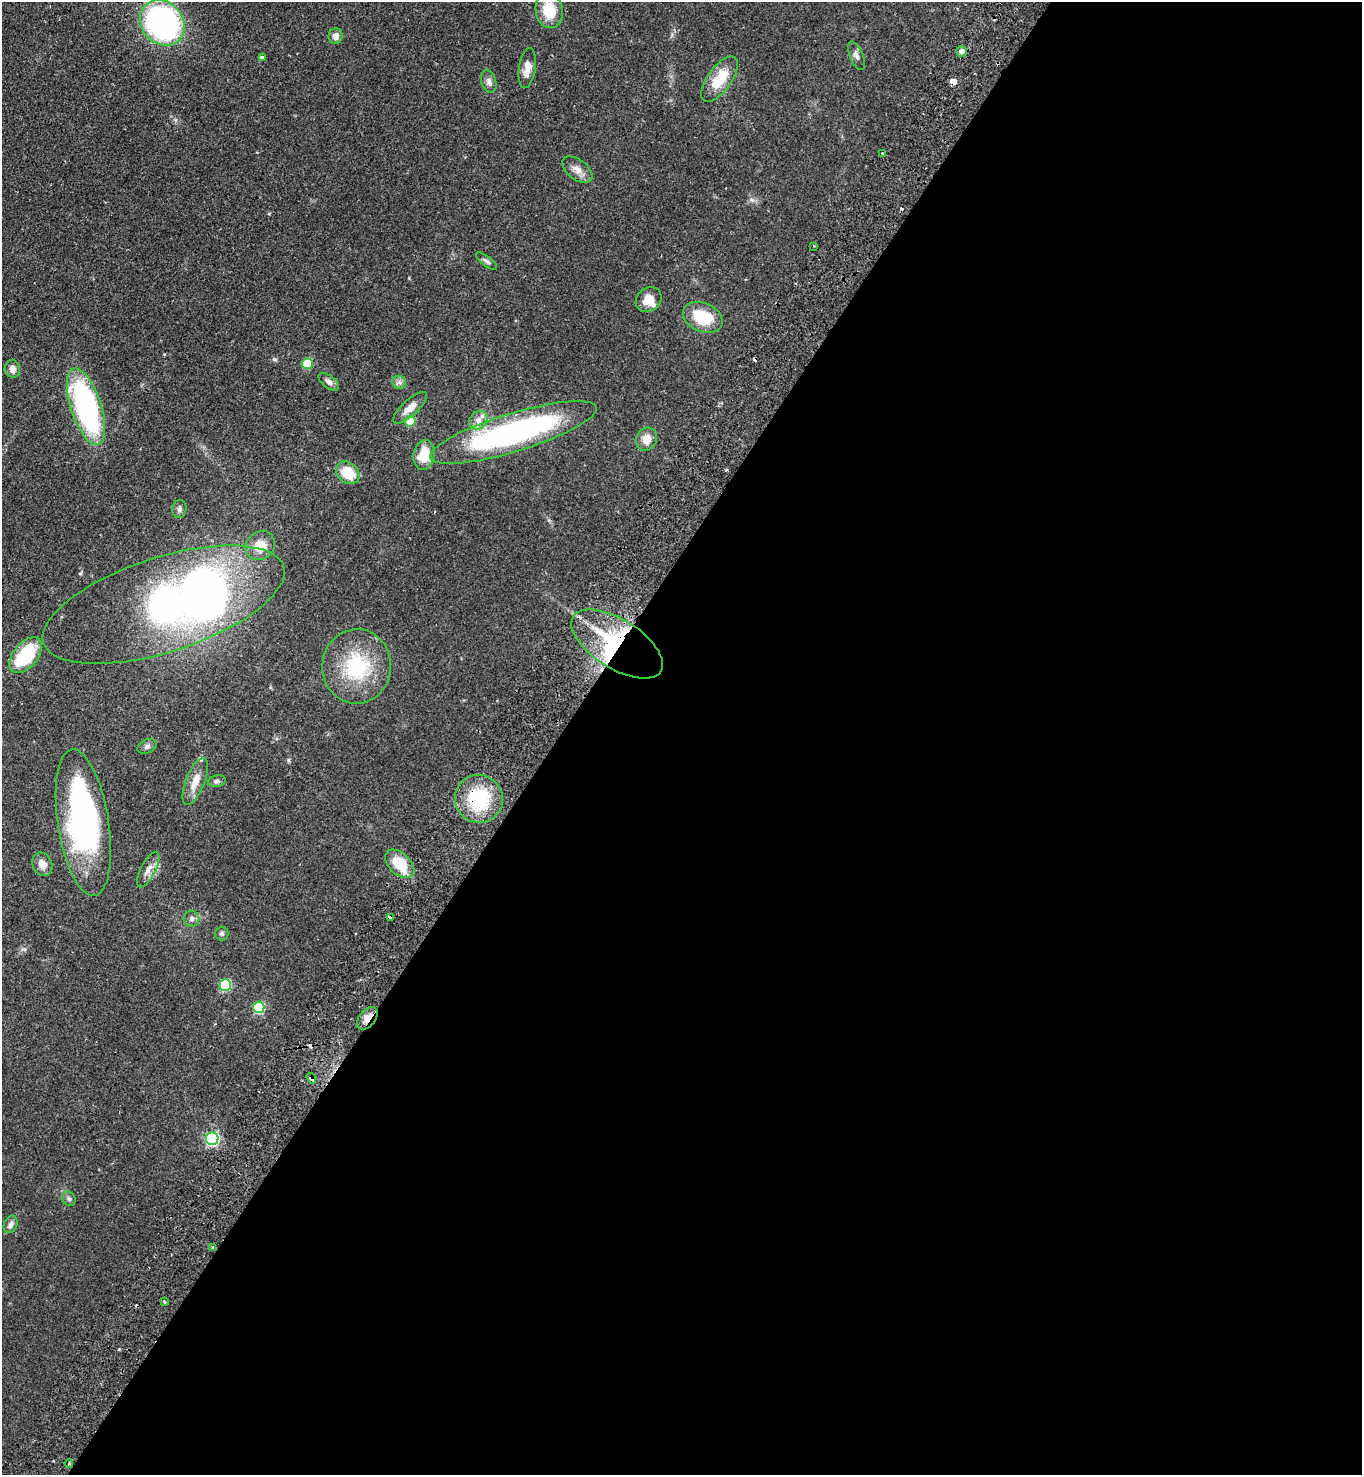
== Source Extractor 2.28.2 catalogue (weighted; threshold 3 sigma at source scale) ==
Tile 12 of 4 x 4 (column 4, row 3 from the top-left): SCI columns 4439-5798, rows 1523-2995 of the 6019 x 5989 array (HDU 1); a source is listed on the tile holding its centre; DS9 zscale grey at full resolution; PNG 1364 x 1477 px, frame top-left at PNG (2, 2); each listed source drawn as its Kron ellipse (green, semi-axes under 4 px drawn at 4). Shown black and unused: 59% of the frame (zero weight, under 2 of 3 exposures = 4% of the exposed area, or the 3 px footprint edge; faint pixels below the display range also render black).
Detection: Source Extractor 2.28.2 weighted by HDU 2 'WHT'; one run over the whole footprint, this tile lists its part. Background 0.0484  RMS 0.0055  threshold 0.0247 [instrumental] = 3 sigma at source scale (4.5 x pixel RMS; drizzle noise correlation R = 1.50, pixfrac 1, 0.05/0.05 arcsec/px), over >= 5 px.
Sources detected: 66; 3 inside a brighter object's white glare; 6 cosmic-ray / hot-pixel residue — neither listed nor drawn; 3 inside a brighter listed object's ellipse — not listed separately; the other 54 listed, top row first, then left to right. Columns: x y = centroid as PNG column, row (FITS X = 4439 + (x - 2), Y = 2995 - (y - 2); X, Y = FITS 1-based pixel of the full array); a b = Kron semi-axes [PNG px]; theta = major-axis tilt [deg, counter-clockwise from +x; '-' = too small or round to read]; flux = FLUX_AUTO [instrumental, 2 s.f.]
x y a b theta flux
549 10 18 13 -80 15
162 23 24 20 -48 130
336 36 8 7 - 3.5
961 51 5 5 - 2.4
856 56 15 6 -67 2.5
263 58 4 3 - 3
527 68 20 8 81 5
719 79 26 12 54 16
489 81 12 7 -74 2.5
882 153 3 3 - 0.65
577 170 17 10 -37 4.5
814 246 2 2 - 0.51
487 261 13 5 -37 1.5
649 300 14 11 38 7.3
703 317 21 14 -24 20
307 364 5 5 - 21
13 369 9 7 -75 3.3
329 382 12 6 -37 2.2
399 382 7 6 - 1.7
86 407 40 15 -72 110
410 408 22 8 42 5.1
478 420 10 8 49 3.8
410 421 5 5 - 16
513 432 87 19 17 150
647 439 12 10 64 5.9
424 455 15 10 81 14
348 473 13 10 -41 15
179 509 9 7 81 1.5
260 546 15 13 39 8.4
164 605 126 47 18 270
617 644 52 24 -32 68
26 655 21 12 50 29
357 666 37 34 85 38
147 746 10 7 26 1.7
195 781 25 9 68 7.2
217 781 9 5 10 1.4
479 799 24 23 - 32
83 823 74 25 -81 120
42 864 12 9 -65 4.6
400 864 17 10 -43 16
148 869 20 7 63 4
390 917 4 3 - 6.2
192 919 8 8 - 1.9
222 933 7 7 - 1.1
225 985 6 5 - 38
259 1007 6 5 - 38
367 1018 13 8 51 4.4
311 1078 5 4 - 2.1
212 1139 6 6 - 88
69 1199 7 6 - 1.3
11 1224 9 6 66 2
213 1248 4 3 - 1.3
164 1302 4 3 - 0.74
69 1463 4 3 - 0.91
Overlapping masked pixels (flux is a lower limit): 6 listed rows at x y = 617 644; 479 799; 390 917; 367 1018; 311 1078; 213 1248